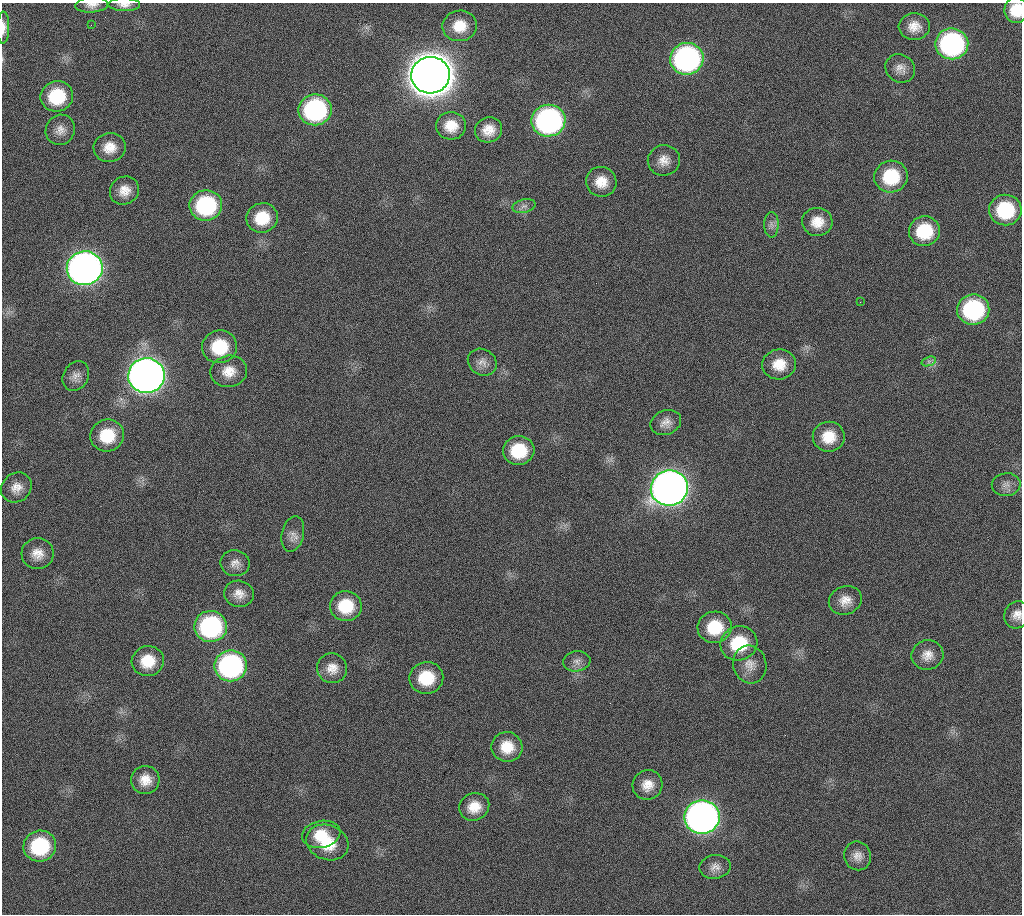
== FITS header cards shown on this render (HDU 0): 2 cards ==
NAXIS1  =                 1020 / length of data axis 1
NAXIS2  =                 912  / length of data axis 2

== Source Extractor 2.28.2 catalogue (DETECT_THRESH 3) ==
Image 1020 x 912 px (HDU 0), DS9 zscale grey, 1 PNG px = 1 image px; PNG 1024 x 916 px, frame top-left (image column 1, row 912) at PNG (2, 3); each listed source drawn as its Kron ellipse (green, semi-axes under 4 px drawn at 4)
Background 274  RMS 17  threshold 51.5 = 3 sigma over >= 5 px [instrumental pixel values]
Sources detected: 73; all 73 listed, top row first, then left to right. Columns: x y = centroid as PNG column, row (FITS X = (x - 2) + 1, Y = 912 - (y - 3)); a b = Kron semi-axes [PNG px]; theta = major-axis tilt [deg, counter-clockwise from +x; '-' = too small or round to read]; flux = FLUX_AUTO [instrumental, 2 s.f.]
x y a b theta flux
92 5 16 7 4 7.6e+03
124 5 16 6 0 7.3e+03
1016 10 13 11 84 2.7e+04
91 25 2 2 - 5.8e+03
460 26 17 15 9 2.5e+04
914 26 15 13 5 1.6e+04
3 28 16 6 89 9.2e+03
952 44 16 15 - 2.5e+05
687 59 17 16 - 3.5e+05
900 68 15 13 -35 1.1e+04
431 75 19 18 - 4.7e+06
57 96 16 15 - 6.0e+04
315 110 16 15 - 2.0e+05
548 121 17 16 - 3.5e+05
451 126 15 13 -4 2.2e+04
60 130 15 14 - 1.2e+04
489 130 14 12 19 1.7e+04
110 147 16 14 11 1.9e+04
664 160 16 15 - 1.4e+04
891 177 17 16 - 5.8e+04
601 182 15 15 - 2.1e+04
124 190 15 13 40 1.6e+04
206 205 16 15 - 1.2e+05
524 206 12 6 15 5.6e+03
1005 210 16 15 - 7.6e+04
262 218 16 14 17 3.6e+04
817 222 15 14 - 2.0e+04
771 225 13 7 90 5.8e+03
924 231 15 15 - 5.4e+04
85 268 18 17 - 1.1e+06
860 302 2 2 - 2.4e+03
973 309 16 15 - 1.4e+05
220 347 17 16 - 5.2e+04
929 361 7 4 18 3.1e+03
482 362 15 13 -33 9.8e+03
779 364 17 15 5 2.4e+04
229 371 18 15 11 2.0e+04
76 376 15 12 60 9.6e+03
146 376 18 17 - 1.6e+06
666 423 16 12 23 1.0e+04
107 435 17 16 - 4.1e+04
829 437 16 15 - 2.7e+04
519 451 15 14 - 4.8e+04
1006 485 14 11 9 9.2e+03
16 488 16 14 40 1.4e+04
669 488 19 17 16 1.5e+06
293 534 18 11 76 1.0e+04
38 554 16 15 - 1.6e+04
235 563 15 13 -10 9.9e+03
239 594 15 13 -14 1.3e+04
845 600 17 14 21 1.5e+04
346 606 16 15 - 4.2e+04
1017 615 14 12 64 1.1e+04
211 626 16 15 - 1.8e+05
715 627 17 15 11 4.5e+04
739 643 18 17 - 5.5e+04
927 655 16 14 21 1.4e+04
148 661 16 15 - 3.0e+04
577 661 13 10 8 7.7e+03
750 665 19 16 -76 1.5e+04
231 666 16 15 - 2.5e+05
332 668 15 15 - 1.4e+04
426 678 17 16 - 4.5e+04
507 747 15 14 - 2.6e+04
145 780 14 14 - 1.8e+04
648 785 15 14 - 1.6e+04
474 807 15 13 23 2.1e+04
702 817 18 17 - 9.0e+05
321 834 19 13 11 2.7e+04
327 842 21 17 -22 4.0e+04
40 846 16 15 - 8.8e+04
857 856 14 13 - 1.1e+04
715 867 16 12 9 9.4e+03
At the frame edge (FLAGS 8, measured only in part): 5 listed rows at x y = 92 5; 124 5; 1016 10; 3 28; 1017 615